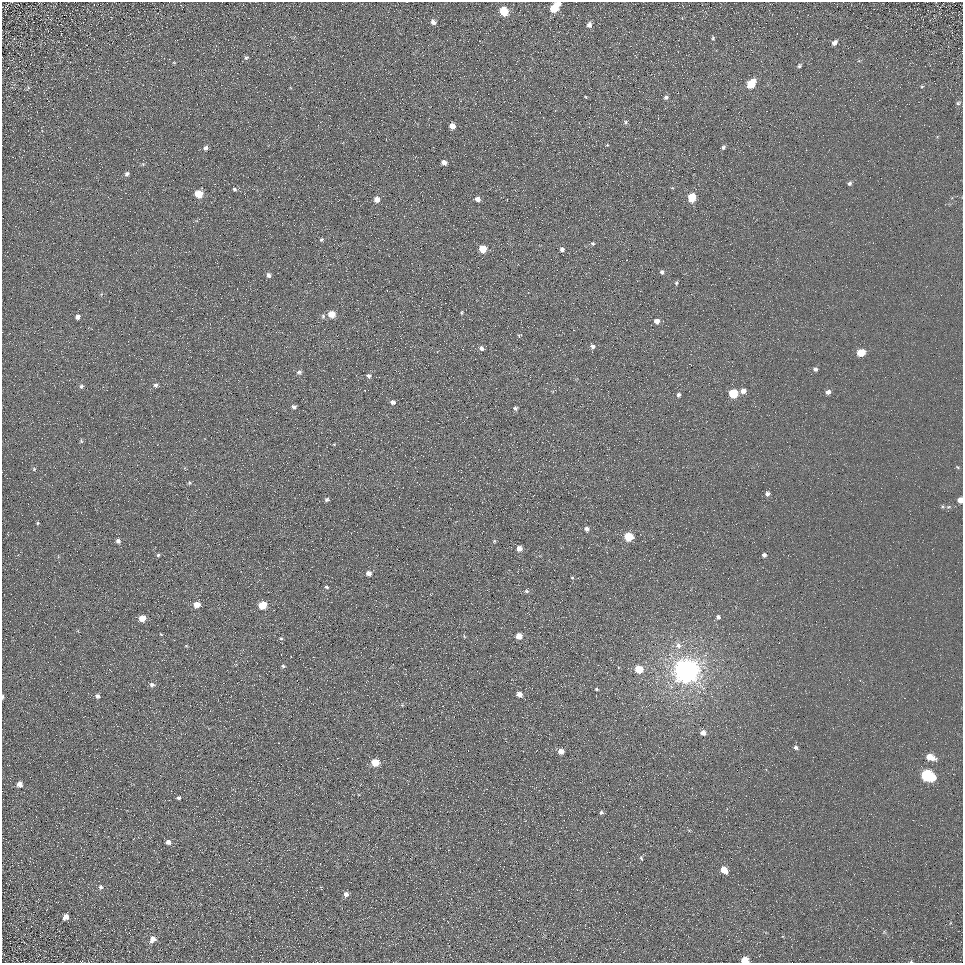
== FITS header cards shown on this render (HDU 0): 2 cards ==
NAXIS1  =                  961
NAXIS2  =                  961

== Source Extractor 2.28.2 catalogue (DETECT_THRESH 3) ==
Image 961 x 961 px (HDU 0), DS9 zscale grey, 1 PNG px = 1 image px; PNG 965 x 965 px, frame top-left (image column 1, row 961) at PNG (2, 2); no overlay
Background 5.32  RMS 7.8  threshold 23.4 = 3 sigma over >= 5 px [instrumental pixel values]
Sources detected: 113; all 113 listed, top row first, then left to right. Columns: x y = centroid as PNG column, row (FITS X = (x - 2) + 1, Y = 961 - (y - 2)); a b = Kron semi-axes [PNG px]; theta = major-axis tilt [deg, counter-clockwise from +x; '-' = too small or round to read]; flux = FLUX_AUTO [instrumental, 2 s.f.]
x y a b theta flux
558 4 5 3 - 2700
554 8 7 5 65 16000
504 11 6 5 - 20000
433 22 6 5 - 2200
589 25 6 5 - 2200
713 38 5 4 - 620
834 43 6 5 - 2100
246 57 7 5 45 890
174 63 5 3 - 440
799 66 5 4 - 820
751 84 7 5 49 17000
922 86 5 3 - 500
28 88 7 4 54 720
586 97 4 2 - 350
666 97 5 5 - 1200
958 103 7 5 16 940
625 122 6 5 - 960
452 126 5 5 - 5300
723 147 6 4 52 1100
206 148 6 5 - 1300
444 162 5 4 - 2900
127 174 5 4 - 1200
849 183 4 4 - 1100
234 189 5 3 - 900
199 194 6 5 - 12000
692 197 6 5 - 17000
377 199 5 5 - 4400
478 199 5 5 - 2900
321 240 5 4 - 800
593 243 5 4 - 880
483 249 5 5 - 12000
562 249 5 5 - 1900
662 272 6 5 - 1200
268 275 6 5 - 1600
676 283 5 4 - 850
461 312 5 4 - 630
332 314 6 5 - 7700
323 316 7 5 -89 1100
78 317 5 5 - 2100
657 321 5 5 - 3400
519 335 7 3 12 530
592 346 8 6 -11 2000
481 348 6 5 - 1800
861 353 6 5 - 11000
815 369 5 4 - 1300
299 372 7 6 - 1500
369 376 7 6 - 1600
156 385 5 5 - 1400
81 386 5 5 - 1100
743 391 6 5 - 3000
828 392 6 5 - 2000
733 393 6 5 - 21000
678 395 5 4 - 1400
393 402 6 5 - 1800
294 407 5 5 - 1600
515 408 5 5 - 1100
81 441 6 4 -49 650
334 444 4 3 - 420
34 469 6 5 - 840
189 483 5 4 - 640
767 494 5 5 - 1700
327 500 5 4 - 1100
960 500 5 4 - 5100
263 518 2 2 - 210
37 523 5 4 - 640
587 529 5 5 - 2000
629 537 6 5 - 19000
118 541 4 4 - 1600
494 541 5 4 - 600
519 548 5 5 - 3000
158 555 4 4 - 770
764 555 4 4 - 1500
368 573 6 5 - 2500
572 578 5 4 - 600
326 587 5 3 - 760
526 591 6 5 - 930
197 604 6 5 - 5700
262 605 6 5 - 15000
718 617 5 5 - 1300
142 618 5 5 - 7500
161 634 4 3 - 420
519 636 5 5 - 5600
281 638 5 4 - 700
186 646 5 4 - 530
678 646 9 8 - 3000
283 666 5 5 - 840
639 669 5 5 - 12000
686 671 8 7 - 840000
152 685 6 6 - 1700
596 689 4 3 - 640
519 694 5 4 - 3700
97 696 6 5 - 1300
3 697 5 3 - 790
402 705 4 4 - 480
703 733 5 5 - 3400
795 748 5 5 - 1200
561 751 5 4 - 4700
930 757 9 6 -20 7400
375 763 5 5 - 13000
927 775 9 6 -25 60000
19 784 5 4 - 3200
179 798 4 4 - 1000
601 812 5 5 - 1100
168 842 6 5 - 2400
641 858 6 4 -70 720
724 870 6 5 - 7000
100 887 6 5 - 1200
346 894 5 5 - 2500
66 917 5 5 - 3200
884 932 5 3 - 520
153 939 7 6 - 3900
745 960 5 5 - 10000
911 962 5 3 - 480
At the frame edge (FLAGS 8, measured only in part): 4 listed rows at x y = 960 500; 3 697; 745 960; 911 962